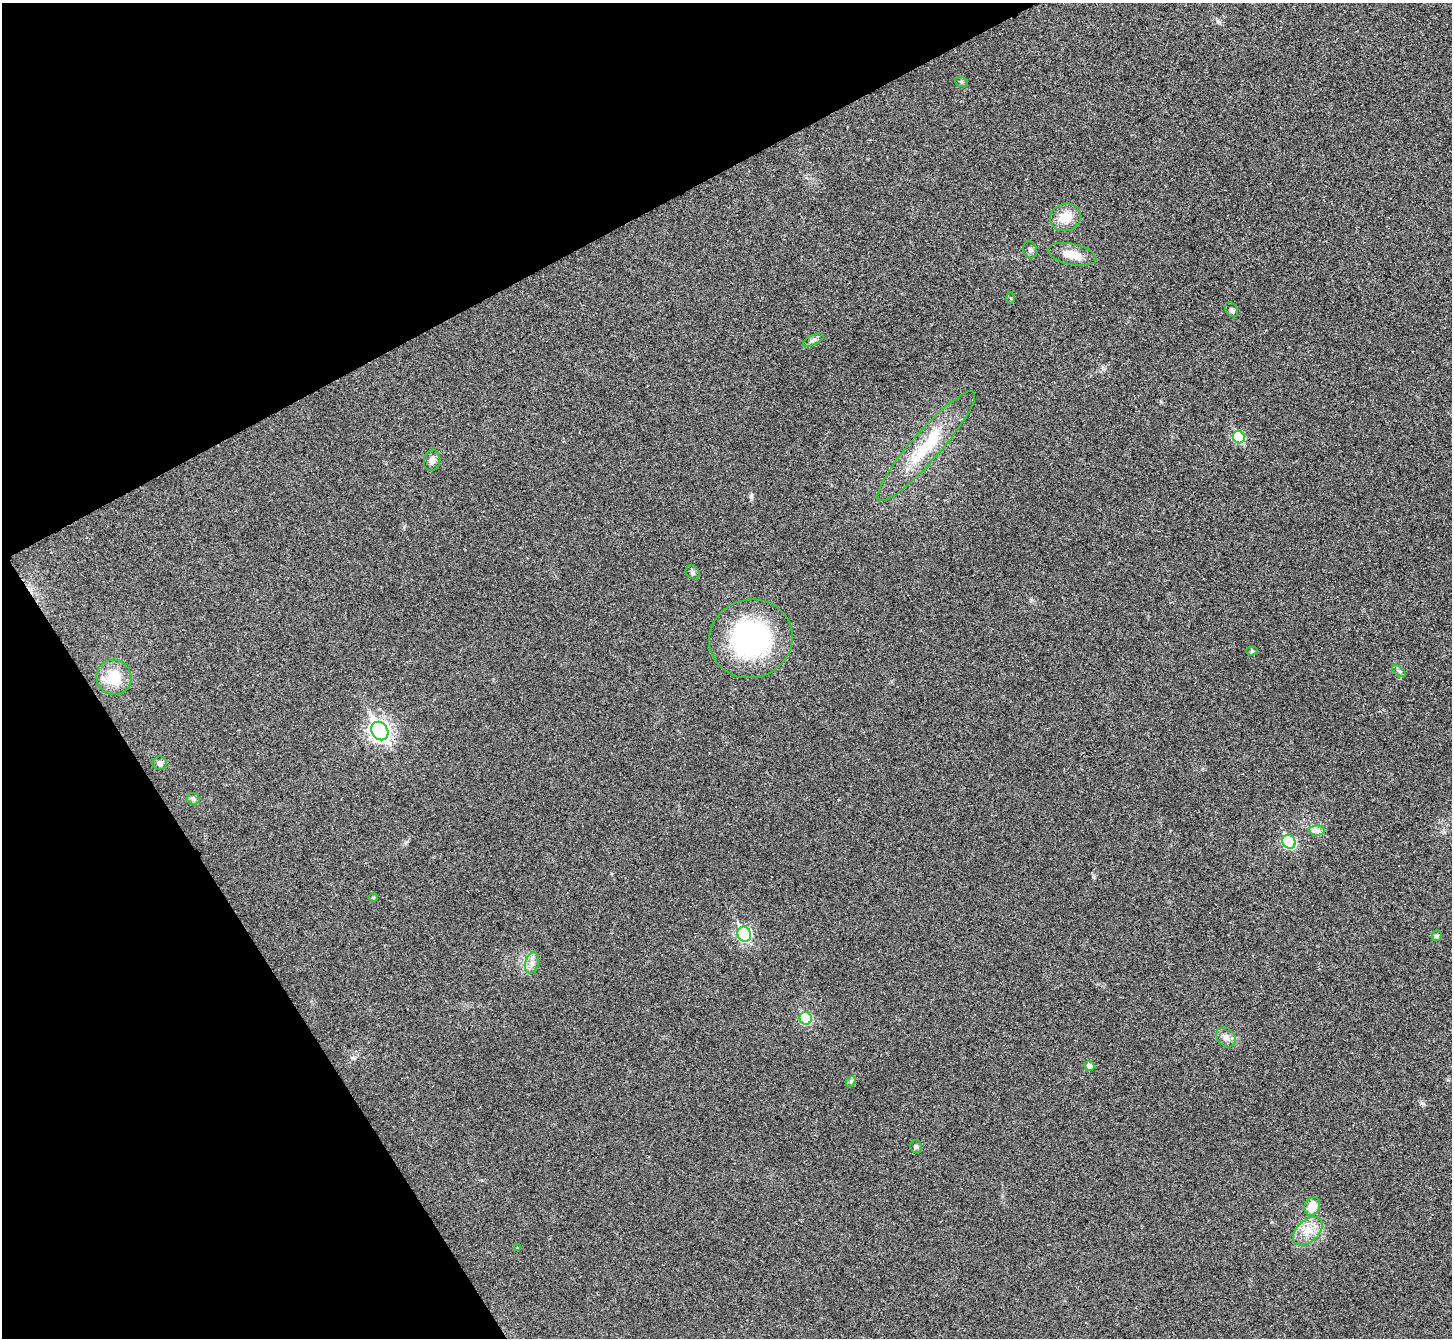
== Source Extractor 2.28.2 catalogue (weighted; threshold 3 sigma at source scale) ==
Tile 5 of 4 x 4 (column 1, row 2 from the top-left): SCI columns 7-1456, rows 2836-4171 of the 5814 x 5806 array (HDU 1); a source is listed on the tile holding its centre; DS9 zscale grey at full resolution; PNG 1454 x 1340 px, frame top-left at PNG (2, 3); each listed source drawn as its Kron ellipse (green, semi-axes under 4 px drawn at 4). Shown black and unused: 25% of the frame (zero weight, under 3 of 4 exposures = <1% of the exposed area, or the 3 px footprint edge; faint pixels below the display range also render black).
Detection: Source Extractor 2.28.2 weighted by HDU 2 'WHT'; one run over the whole footprint, this tile lists its part. Background 0.0679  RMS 0.007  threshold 0.0314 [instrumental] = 3 sigma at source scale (4.5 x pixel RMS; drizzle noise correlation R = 1.50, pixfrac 1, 0.05/0.05 arcsec/px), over >= 5 px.
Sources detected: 32; all 32 listed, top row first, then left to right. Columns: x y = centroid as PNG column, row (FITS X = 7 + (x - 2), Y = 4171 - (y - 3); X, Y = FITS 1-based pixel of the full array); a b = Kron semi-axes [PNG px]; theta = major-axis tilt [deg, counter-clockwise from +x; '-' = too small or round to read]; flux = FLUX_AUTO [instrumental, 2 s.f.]
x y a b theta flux
961 82 6 5 - 1.1
1065 217 16 13 15 12
1030 250 9 6 -72 1.7
1072 254 24 10 -12 11
1011 298 5 4 - 0.68
1232 310 8 6 -58 1.8
813 340 11 4 26 1.9
1239 437 6 5 - 42
926 446 72 14 49 37
432 460 11 8 75 3.5
693 572 8 6 -47 1.7
751 639 42 39 17 110
1252 651 6 4 2 1.3
1399 671 8 4 -37 1.4
114 677 18 17 - 19
380 731 10 8 -57 300
160 763 7 6 - 2.3
193 799 6 6 - 1.5
1317 830 7 5 0 2.4
1289 842 7 6 - 58
373 898 5 3 - 0.78
744 934 8 6 -62 95
1437 936 5 5 - 2
532 963 11 6 75 3.6
806 1018 6 6 - 44
1226 1037 11 8 -50 3.9
1089 1066 5 5 - 3.5
851 1081 6 4 46 1.2
916 1147 6 6 - 1.5
1312 1206 9 7 61 8.5
1308 1231 17 11 42 9.9
518 1248 4 3 - 0.92
Unlisted compact peaks at least as high as the median listed source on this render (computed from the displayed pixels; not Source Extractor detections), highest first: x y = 1218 22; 1422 1103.